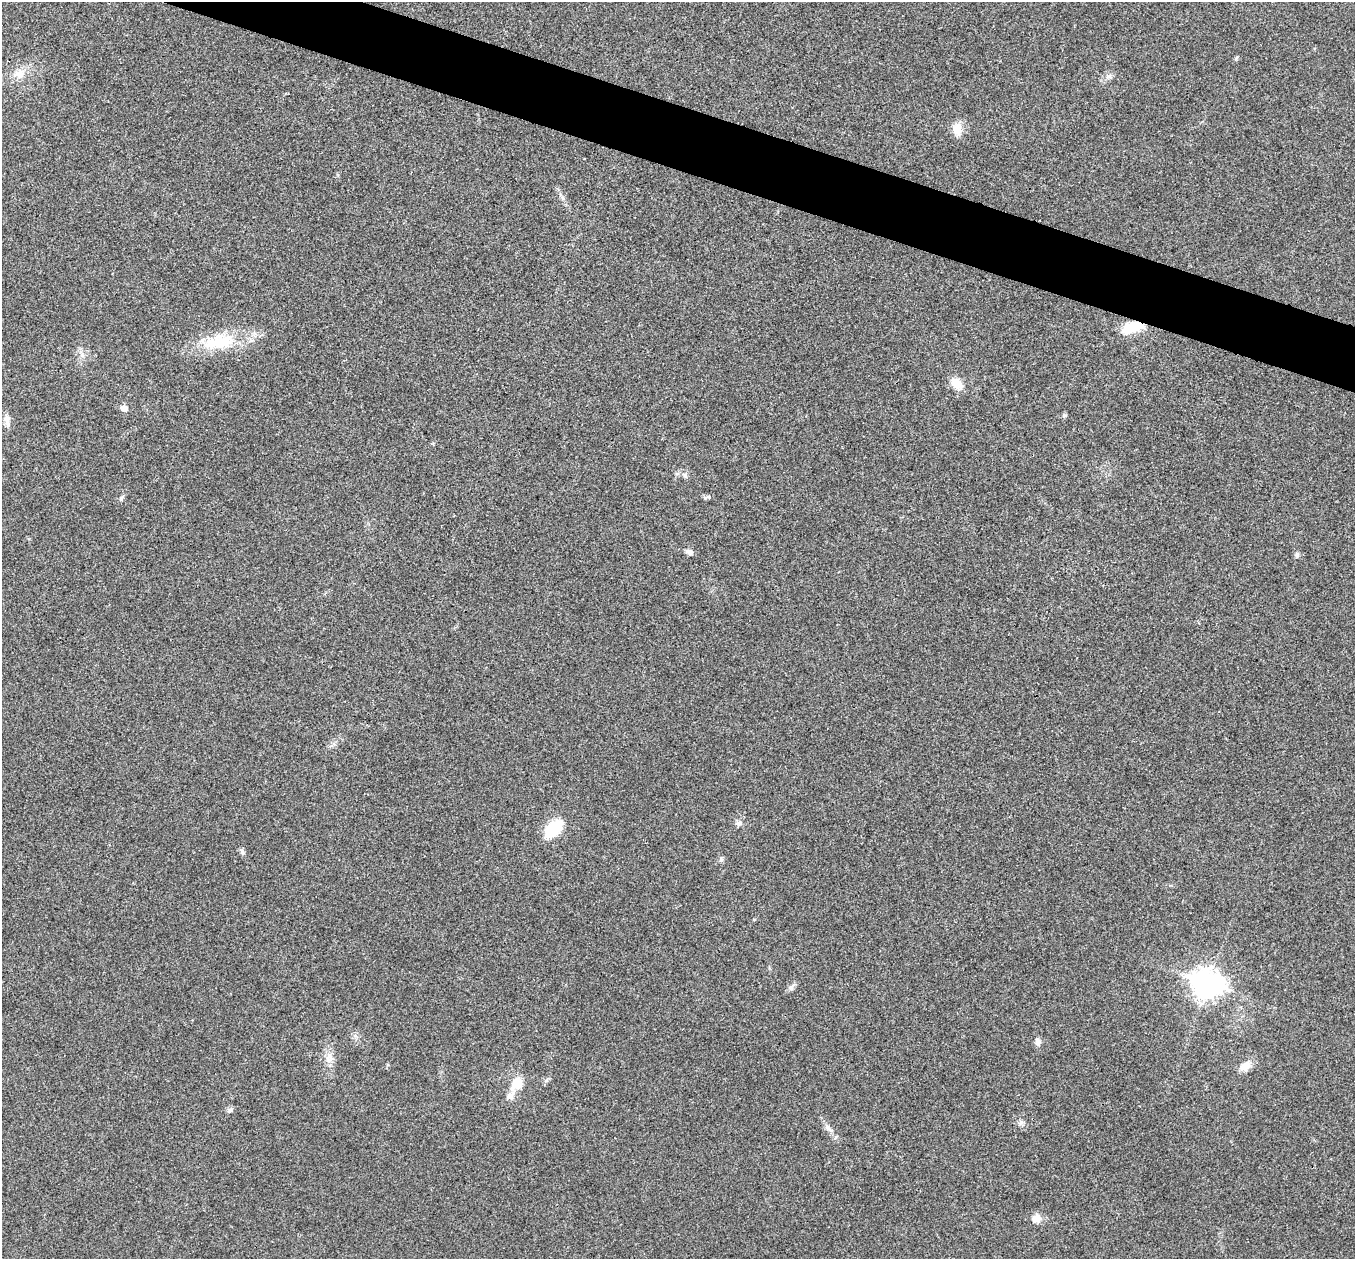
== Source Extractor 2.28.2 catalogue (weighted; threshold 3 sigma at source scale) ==
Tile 11 of 4 x 4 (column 3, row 3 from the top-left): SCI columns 2707-4059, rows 1394-2650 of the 5417 x 5431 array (HDU 1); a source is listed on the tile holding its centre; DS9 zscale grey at full resolution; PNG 1357 x 1261 px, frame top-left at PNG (2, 2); no overlay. Shown black and unused: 4% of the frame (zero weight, under 3 of 4 exposures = <1% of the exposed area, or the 3 px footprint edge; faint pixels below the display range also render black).
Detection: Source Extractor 2.28.2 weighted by HDU 2 'WHT'; one run over the whole footprint, this tile lists its part. Background 0.0223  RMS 0.0052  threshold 0.0234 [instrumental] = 3 sigma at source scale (4.5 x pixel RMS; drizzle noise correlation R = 1.50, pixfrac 1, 0.05/0.05 arcsec/px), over >= 5 px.
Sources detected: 28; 2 inside a brighter listed object's ellipse — not listed separately; the other 26 listed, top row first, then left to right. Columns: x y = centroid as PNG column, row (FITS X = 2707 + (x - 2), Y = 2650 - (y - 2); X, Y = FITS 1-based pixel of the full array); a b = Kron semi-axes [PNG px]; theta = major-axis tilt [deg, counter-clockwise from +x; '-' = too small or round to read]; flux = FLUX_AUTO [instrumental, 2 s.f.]
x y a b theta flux
1236 58 5 4 - 0.67
19 74 15 11 10 5.7
957 129 17 12 86 5.3
1131 328 22 10 19 14
220 342 46 17 10 24
956 384 15 10 -44 7.1
124 408 6 5 - 4
1064 416 5 5 - 0.81
7 419 11 9 -60 2.9
685 475 7 4 71 0.85
122 498 7 5 37 1
690 552 8 6 -11 2
1297 555 7 5 45 1
739 823 8 6 -3 1.8
553 829 24 14 44 16
242 852 8 5 -74 1.1
721 860 6 5 - 1
1207 984 11 9 -18 530
791 987 11 4 46 1.5
1038 1042 10 7 86 2
329 1059 11 10 - 3.7
1245 1066 17 10 43 4.6
517 1083 16 12 50 8.3
230 1110 7 6 - 1.2
830 1130 13 4 -40 1.9
1036 1218 10 9 - 3.9
Overlapping masked pixels (flux is a lower limit): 1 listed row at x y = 1131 328
Unlisted compact peaks at least as high as the median listed source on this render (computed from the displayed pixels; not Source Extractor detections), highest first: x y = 705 498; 1021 1122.